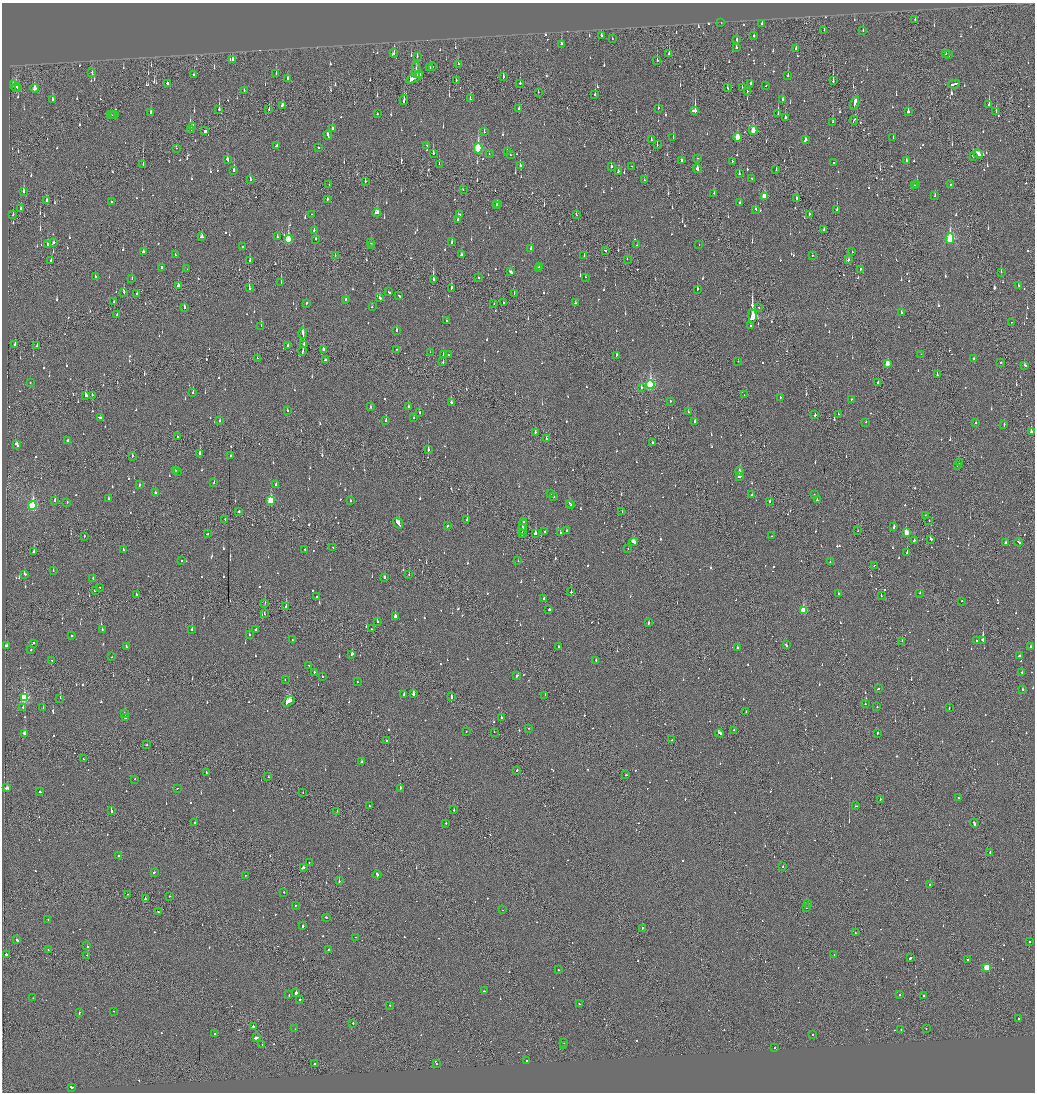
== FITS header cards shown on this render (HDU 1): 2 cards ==
NAXIS1  =                 2065
NAXIS2  =                 2180

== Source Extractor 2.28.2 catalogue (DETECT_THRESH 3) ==
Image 2065 x 2180 px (HDU 1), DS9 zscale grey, zoomed out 1/2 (1 PNG px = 2 x 2 image px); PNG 1037 x 1094 px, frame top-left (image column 1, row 2179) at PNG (2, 3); each listed source drawn as its Kron ellipse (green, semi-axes under 4 px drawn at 4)
Background -0.128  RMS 0.071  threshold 0.214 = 3 sigma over >= 5 px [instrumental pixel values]
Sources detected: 1332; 63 cannot appear on this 1/2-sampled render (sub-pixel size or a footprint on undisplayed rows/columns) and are neither listed nor drawn; of the other 1269, the 500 brightest by FLUX_AUTO listed and drawn (769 fainter detections omitted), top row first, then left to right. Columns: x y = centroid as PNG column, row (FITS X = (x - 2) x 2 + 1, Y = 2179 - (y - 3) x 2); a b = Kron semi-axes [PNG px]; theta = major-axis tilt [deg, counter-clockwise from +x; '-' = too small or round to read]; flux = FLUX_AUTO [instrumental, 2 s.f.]
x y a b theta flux
915 20 3 1 - 43
721 23 2 2 - 74
762 24 2 2 - 110
824 30 2 2 - 92
863 31 2 2 - 56
601 36 3 2 - 150
754 36 2 2 - 44
612 38 2 1 - 45
736 39 2 2 - 49
561 44 3 2 - 120
736 48 3 2 - 62
796 49 2 2 - 48
394 53 4 2 - 230
669 54 2 2 - 410
945 54 2 2 - 52
949 55 4 2 - 140
417 56 2 1 - 47
232 60 3 2 - 56
657 61 2 2 - 100
458 64 2 1 - 150
432 66 2 2 - 58
430 68 2 1 - 250
416 70 8 4 -89 85
92 72 2 2 - 110
276 73 3 2 - 87
194 75 2 2 - 93
419 75 2 2 - 150
788 76 3 2 - 120
503 77 3 2 - 90
287 78 4 2 - 47
414 78 9 2 29 540
456 81 2 1 - 64
833 81 3 1 - 230
167 83 2 2 - 240
520 83 2 1 - 140
751 84 2 2 - 60
954 84 6 2 14 1600
15 86 6 3 -58 240
766 86 2 1 - 56
16 87 4 3 - 140
742 87 2 1 - 58
34 88 4 2 - 170
727 88 2 2 - 48
18 89 3 2 - 100
244 90 2 2 - 70
747 91 2 1 - 43
538 92 2 1 - 51
595 95 3 2 - 110
52 99 3 2 - 70
470 99 3 2 - 63
783 99 3 2 - 49
404 100 5 2 - 140
855 103 7 2 74 260
989 104 3 2 - 140
282 105 4 2 - 130
519 108 3 2 - 44
658 108 3 2 - 49
219 109 4 2 - 160
269 109 2 1 - 73
695 111 4 2 - 570
996 111 2 2 - 71
908 112 3 2 - 140
151 113 3 2 - 100
377 114 2 2 - 110
778 114 4 2 - 220
110 115 2 1 - 140
112 115 2 1 - 95
115 115 3 2 - 130
785 117 2 2 - 170
854 120 4 1 - 210
833 122 3 2 - 75
192 126 2 2 - 170
191 129 2 1 - 51
332 129 2 2 - 130
753 130 4 2 - 280
205 131 3 2 - 1500
484 132 2 2 - 230
328 135 5 2 - 200
737 137 4 3 - 370
893 137 2 2 - 83
673 138 3 2 - 140
651 140 2 2 - 77
805 140 3 2 - 81
277 145 4 2 - 170
426 145 2 2 - 81
657 145 2 1 - 73
318 147 2 2 - 61
176 148 2 2 - 50
478 148 5 3 - 1100
507 151 2 2 - 43
433 153 3 2 - 180
489 153 2 2 - 50
510 154 2 2 - 57
978 154 5 3 - 310
973 156 2 2 - 120
698 158 2 2 - 49
227 160 3 2 - 98
681 160 3 2 - 52
732 161 2 2 - 91
907 161 3 2 - 130
833 163 2 2 - 49
143 164 3 1 - 73
439 164 2 1 - 47
520 165 3 2 - 88
611 166 3 2 - 88
632 166 2 2 - 74
697 169 4 2 - 110
776 170 2 1 - 61
234 171 4 2 - 170
618 171 2 2 - 66
739 174 3 2 - 56
250 179 2 2 - 51
752 179 2 2 - 47
644 180 2 2 - 70
365 181 4 2 - 50
329 185 2 1 - 43
914 185 3 2 - 100
917 185 3 2 - 150
950 185 2 2 - 43
463 189 2 1 - 46
23 191 4 2 - 180
714 193 2 2 - 100
764 196 4 3 - 310
935 196 2 2 - 62
797 198 4 2 - 66
327 199 3 1 - 140
46 201 3 2 - 120
111 202 3 2 - 74
740 203 2 2 - 53
497 204 3 2 - 51
496 205 2 2 - 120
21 209 3 2 - 110
756 209 2 2 - 120
837 210 3 2 - 380
376 212 4 3 - 110
311 214 2 2 - 50
809 214 2 1 - 65
13 215 3 1 - 69
460 215 3 2 - 44
576 215 2 2 - 45
458 220 2 2 - 240
314 230 3 2 - 91
824 230 3 2 - 64
202 237 3 2 - 120
277 237 3 2 - 49
950 238 5 3 - 1200
288 239 4 3 - 740
316 239 2 2 - 120
54 242 2 2 - 49
452 242 3 2 - 44
371 243 2 2 - 100
699 244 2 1 - 72
47 245 3 2 - 91
637 245 2 1 - 65
242 246 2 2 - 110
372 246 3 2 - 190
531 249 3 2 - 130
605 250 2 2 - 140
143 252 2 2 - 370
852 252 2 2 - 55
175 255 3 2 - 120
335 255 2 1 - 86
461 255 3 2 - 610
812 255 2 2 - 130
584 256 3 2 - 43
627 259 2 1 - 50
250 260 3 2 - 170
848 260 3 2 - 79
51 261 2 2 - 56
162 267 2 2 - 170
539 267 3 2 - 82
539 268 3 1 - 88
187 269 2 1 - 48
860 269 2 2 - 140
510 272 4 2 - 130
1001 272 2 2 - 53
95 276 2 2 - 48
585 277 2 2 - 44
478 278 2 2 - 84
132 279 3 1 - 55
433 279 3 2 - 460
281 282 2 1 - 100
178 285 3 2 - 70
1018 286 3 2 - 45
249 288 4 2 - 230
451 288 3 2 - 130
697 289 2 2 - 86
124 292 2 2 - 190
389 292 3 2 - 130
514 293 2 1 - 60
137 294 2 2 - 65
399 296 3 2 - 110
380 298 3 2 - 51
346 299 2 2 - 46
114 301 2 1 - 56
345 301 2 2 - 50
306 303 3 2 - 71
504 303 2 2 - 62
575 303 2 2 - 51
494 304 2 2 - 56
184 307 3 2 - 44
372 307 2 2 - 44
759 307 2 1 - 57
901 313 3 2 - 56
117 315 2 2 - 61
752 316 6 2 -90 45000
446 321 3 2 - 130
1011 322 2 1 - 60
750 325 2 2 - 56
261 326 2 1 - 170
396 330 3 2 - 56
303 333 5 2 - 580
15 344 2 2 - 220
304 345 3 1 - 260
37 346 3 1 - 57
288 346 2 2 - 280
324 349 3 2 - 82
397 349 2 1 - 45
303 351 4 2 - 140
430 352 2 1 - 65
921 354 2 1 - 56
443 355 2 2 - 160
449 355 2 1 - 42
616 355 2 2 - 70
257 358 2 1 - 45
974 359 2 2 - 87
325 360 2 2 - 69
738 361 2 2 - 110
443 362 3 2 - 120
1000 362 2 2 - 100
887 363 3 2 - 190
1025 365 3 2 - 75
937 375 3 2 - 79
30 383 2 2 - 49
878 383 2 2 - 140
650 384 4 3 - 1600
641 388 2 2 - 63
193 393 2 2 - 72
92 395 2 2 - 64
744 395 2 2 - 51
86 396 4 2 - 140
780 397 2 2 - 45
851 399 2 2 - 72
670 401 2 2 - 60
451 402 3 2 - 100
371 407 2 2 - 120
408 407 3 2 - 99
287 410 2 2 - 58
688 412 2 2 - 93
419 413 2 2 - 58
838 414 2 1 - 57
815 415 2 2 - 54
100 417 4 2 - 140
414 418 2 2 - 48
386 420 2 2 - 72
219 421 2 2 - 47
695 421 3 2 - 96
866 422 2 2 - 49
976 422 2 2 - 62
1004 425 2 2 - 68
535 432 3 2 - 83
1031 432 2 2 - 190
177 437 3 1 - 68
546 439 3 2 - 78
68 440 3 2 - 180
652 443 2 2 - 54
17 445 4 2 - 190
428 450 3 2 - 190
200 453 2 2 - 180
230 455 2 2 - 68
132 456 3 1 - 80
959 463 2 1 - 170
958 465 2 1 - 140
175 471 2 2 - 43
178 471 2 2 - 64
739 471 4 3 - 44
740 476 3 2 - 520
214 483 2 2 - 62
139 485 3 2 - 120
276 485 2 2 - 120
155 493 2 2 - 92
551 493 2 2 - 95
752 495 2 2 - 100
814 495 2 2 - 110
554 497 2 2 - 130
108 499 2 2 - 70
55 500 3 2 - 64
271 500 4 3 - 550
817 500 2 2 - 87
351 501 2 2 - 70
67 502 2 2 - 64
770 502 2 2 - 53
569 503 2 2 - 81
33 505 4 3 - 1200
571 505 2 2 - 88
622 511 2 1 - 140
239 512 2 2 - 280
925 516 2 1 - 44
225 519 2 2 - 51
467 519 3 2 - 180
929 521 2 2 - 65
524 522 2 1 - 78
398 523 6 2 -56 430
523 525 5 1 - 180
447 526 2 2 - 54
894 527 3 2 - 110
522 529 5 1 - 180
567 530 2 2 - 54
858 531 2 1 - 72
545 532 2 2 - 570
906 532 3 2 - 200
522 533 4 1 - 250
535 533 3 2 - 110
560 533 2 2 - 54
207 534 2 2 - 66
84 536 2 1 - 62
772 536 2 2 - 77
931 539 3 2 - 160
914 541 2 2 - 130
634 542 4 2 - 260
1019 542 4 2 - 140
1005 543 3 2 - 140
333 547 2 1 - 64
628 548 2 1 - 49
305 549 2 2 - 180
123 550 2 2 - 57
34 552 2 2 - 77
907 553 2 2 - 320
182 561 2 2 - 72
518 561 2 2 - 140
830 562 2 2 - 90
874 565 2 1 - 98
53 570 2 2 - 57
25 574 2 2 - 49
409 574 2 1 - 43
384 577 2 2 - 100
93 578 2 2 - 92
99 587 2 1 - 45
95 590 2 2 - 180
571 592 2 2 - 200
920 593 2 2 - 72
136 594 2 2 - 43
839 594 2 2 - 410
881 595 2 1 - 69
317 597 2 2 - 46
544 598 2 2 - 52
962 601 2 2 - 52
265 603 2 1 - 62
286 607 3 2 - 690
549 610 2 2 - 970
803 610 3 3 - 550
264 614 2 2 - 82
395 616 2 2 - 260
377 621 2 2 - 74
648 623 3 2 - 120
102 629 2 2 - 48
192 629 2 2 - 190
256 629 3 2 - 61
372 629 2 1 - 63
249 634 2 2 - 110
71 636 2 2 - 100
292 640 2 1 - 150
977 640 2 2 - 51
983 640 3 2 - 1200
902 641 2 2 - 95
33 643 3 2 - 120
786 645 3 2 - 110
7 646 4 2 - 260
1031 646 2 2 - 78
126 647 2 2 - 130
559 647 2 2 - 43
737 648 2 2 - 130
31 650 2 2 - 89
352 654 3 2 - 180
1019 656 3 2 - 81
112 657 2 1 - 44
51 660 2 1 - 61
596 661 2 2 - 72
309 665 2 2 - 48
314 672 2 2 - 71
1022 672 2 2 - 54
517 676 2 2 - 120
322 677 2 2 - 58
285 680 2 2 - 61
357 682 2 2 - 60
878 689 2 1 - 89
1023 689 2 2 - 87
404 694 2 2 - 65
413 694 2 2 - 250
545 695 2 1 - 45
24 697 4 3 - 1200
451 697 2 2 - 340
60 698 2 1 - 120
288 702 7 2 37 1600
865 704 2 2 - 57
877 707 2 2 - 240
23 708 3 2 - 68
43 708 2 2 - 49
949 708 2 2 - 66
746 712 2 1 - 48
124 714 2 2 - 66
125 718 2 2 - 190
501 718 2 2 - 110
528 728 2 2 - 83
733 730 2 1 - 240
466 731 2 2 - 47
494 732 2 1 - 47
25 733 3 2 - 330
719 733 4 2 - 290
877 733 3 2 - 59
672 740 2 1 - 91
386 741 2 2 - 79
147 745 2 2 - 56
83 759 2 1 - 49
361 762 3 2 - 96
517 770 2 2 - 140
206 772 2 2 - 44
626 775 2 2 - 55
268 777 2 2 - 90
134 779 2 2 - 77
7 788 3 2 - 340
177 788 3 2 - 43
400 788 2 2 - 170
40 792 2 2 - 88
303 792 2 1 - 47
958 798 2 1 - 43
880 799 2 1 - 150
369 806 2 1 - 73
856 806 3 2 - 74
111 810 3 2 - 84
454 810 2 2 - 84
337 811 2 1 - 56
195 823 2 2 - 58
974 823 5 2 - 160
446 824 2 2 - 79
990 852 3 2 - 170
118 856 2 2 - 180
309 862 2 2 - 45
782 867 2 1 - 45
303 868 3 2 - 170
154 872 2 2 - 70
377 874 4 2 - 130
246 875 2 1 - 130
339 881 2 1 - 370
929 884 2 2 - 44
284 892 2 2 - 48
127 894 2 2 - 48
170 896 2 1 - 49
145 899 2 1 - 210
808 903 3 2 - 80
295 905 2 2 - 45
806 907 2 2 - 59
502 910 2 1 - 88
158 912 2 2 - 76
326 917 2 2 - 56
48 920 2 2 - 47
303 926 2 2 - 230
642 928 3 2 - 71
855 933 2 1 - 160
356 937 2 1 - 58
17 940 3 2 - 160
1029 941 2 2 - 85
87 946 2 2 - 210
328 949 2 2 - 62
48 950 2 2 - 44
6 954 2 2 - 200
834 954 2 2 - 45
87 955 2 2 - 90
910 958 3 1 - 700
968 960 2 2 - 120
986 967 3 3 - 400
558 970 2 2 - 99
484 991 2 2 - 270
296 992 2 2 - 1700
289 995 2 2 - 55
899 995 2 2 - 450
924 996 2 2 - 350
33 998 2 1 - 42
300 999 2 2 - 63
579 1004 2 2 - 57
390 1005 2 2 - 58
114 1011 2 1 - 61
79 1012 2 2 - 110
1019 1018 2 2 - 100
353 1023 2 2 - 70
253 1026 2 2 - 360
926 1028 2 1 - 49
295 1029 2 2 - 140
901 1030 2 2 - 93
215 1034 2 2 - 100
813 1034 2 2 - 120
256 1038 3 2 - 590
564 1043 2 1 - 49
262 1045 2 2 - 43
564 1046 2 2 - 42
774 1048 2 2 - 260
526 1061 2 2 - 180
315 1064 2 1 - 140
436 1064 2 2 - 85
71 1087 3 2 - 270
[769 fainter detections neither listed nor drawn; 63 sub-pixel or undisplayed-footprint detections neither listed nor drawn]